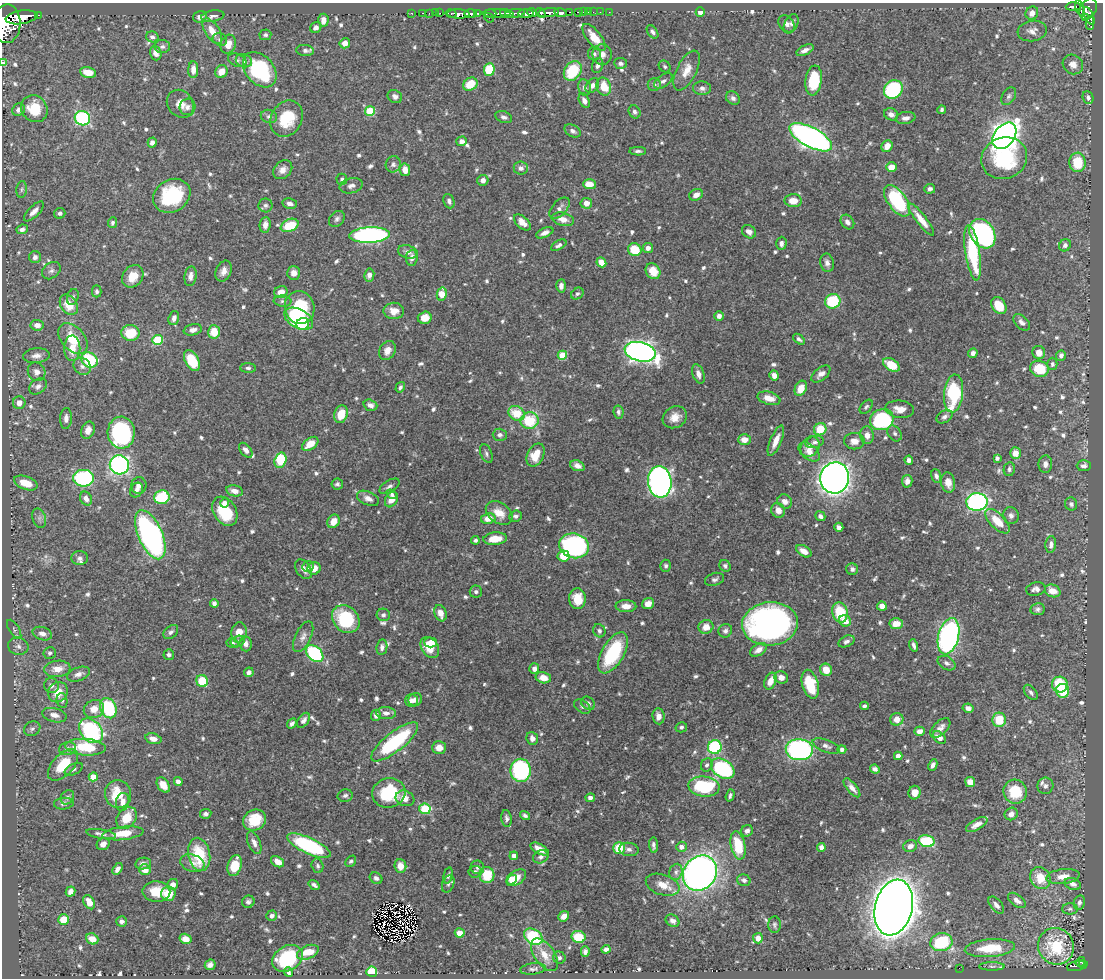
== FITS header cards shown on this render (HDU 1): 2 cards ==
NAXIS1  =                 1101
NAXIS2  =                  976

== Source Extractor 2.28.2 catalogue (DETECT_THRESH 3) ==
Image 1101 x 976 px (HDU 1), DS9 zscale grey, 1 PNG px = 1 image px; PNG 1105 x 980 px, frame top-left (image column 1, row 976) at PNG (2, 3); each listed source drawn as its Kron ellipse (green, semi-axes under 4 px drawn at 4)
Background 0.507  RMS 0.0084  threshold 0.0253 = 3 sigma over >= 5 px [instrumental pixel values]
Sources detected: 779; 2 with non-positive FLUX_AUTO (blend fragments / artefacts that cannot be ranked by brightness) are neither listed nor drawn; of the other 777, the 500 brightest by FLUX_AUTO listed and drawn (277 fainter detections omitted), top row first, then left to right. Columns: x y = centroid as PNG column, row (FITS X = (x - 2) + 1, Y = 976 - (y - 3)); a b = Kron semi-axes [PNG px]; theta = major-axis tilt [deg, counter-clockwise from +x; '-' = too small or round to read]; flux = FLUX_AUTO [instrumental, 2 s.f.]
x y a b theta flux
1073 7 7 3 2 88
1080 8 8 3 -74 91
1088 9 11 8 59 250
569 12 3 2 - 22
578 12 4 3 - 21
583 12 2 2 - 2.9
588 12 2 2 - 3.6
593 12 2 2 - 2.4
600 12 2 2 - 3.3
609 12 2 2 - 2.6
700 12 5 4 - 3.2
411 13 2 2 - 5.4
422 13 3 2 - 7.4
429 13 2 2 - 3.8
435 13 2 2 - 4.1
440 13 2 2 - 5.1
451 13 5 3 - 21
477 13 4 3 - 39
490 13 6 3 -2 50
496 13 14 3 1 180
507 13 7 3 -12 150
515 13 10 3 5 140
532 13 5 3 - 150
540 13 5 3 - 180
549 13 10 4 7 350
561 13 6 3 -10 110
1032 13 7 6 - 3.8
458 14 11 4 -1 350
470 14 6 3 0 200
526 14 8 4 0 350
38 15 3 2 - 16
213 16 12 5 8 2.2
1089 16 9 3 -66 54
21 17 16 6 9 1200
200 17 7 5 16 2.4
1086 17 4 3 - 46
489 18 5 2 - 26
323 20 6 5 - 4.2
1090 23 7 4 89 32
7 24 19 14 88 2000
787 24 9 7 -50 2.4
791 24 10 6 62 2.2
316 27 6 5 - 2.3
212 31 14 7 -57 6.5
1032 31 15 10 7 4.2
652 32 7 4 -56 1.6
265 35 6 5 - 1.4
152 37 6 5 - 1.8
594 37 16 7 -51 8.9
220 39 7 6 - 1.5
345 43 5 5 - 4
228 44 10 7 72 5
162 47 8 6 0 1.7
305 50 9 5 -7 2.1
805 50 9 4 25 2.9
156 53 7 5 -73 3.4
594 54 6 6 - 1.4
602 54 10 9 - 3.6
237 60 9 6 -22 1.7
244 61 8 6 -21 2.7
3 62 4 3 - 7.1
621 63 6 5 - 1.7
1073 64 11 9 -36 4.5
598 66 7 5 69 2.3
665 66 6 5 - 1.3
489 69 6 5 - 23
193 70 8 5 89 4.4
260 70 20 14 -49 53
687 70 22 10 63 7.2
573 71 10 8 53 26
88 72 8 5 -12 7.6
221 72 7 6 - 7
814 80 15 8 82 27
663 81 10 6 34 2.1
470 84 7 6 - 14
654 85 6 6 - 1.5
592 86 8 6 51 2.9
584 87 8 6 -79 2
604 87 9 7 -71 11
702 88 9 6 -4 2.3
893 89 10 8 44 53
395 96 7 6 - 2.3
1009 96 10 6 57 1.8
1088 97 7 5 -70 1.6
733 98 7 6 - 2.1
584 101 7 5 -63 2.2
180 104 15 12 -51 5.9
188 107 8 8 - 2.5
34 109 14 12 -48 17
19 110 6 6 - 2.7
942 110 4 3 - 1.4
370 111 5 5 - 26
635 112 7 5 -58 1.6
891 114 7 5 -22 3.2
269 116 8 6 -13 2
504 117 9 5 -18 2.1
82 118 8 7 - 62
905 118 10 6 9 2.6
287 119 19 15 60 21
573 131 9 5 -30 2
1004 136 15 10 52 450
811 137 24 9 -28 300
462 141 5 5 - 3.6
152 142 5 4 - 2.6
887 146 6 5 - 5.4
638 151 8 4 -2 1.5
1004 158 23 20 24 47
1078 162 10 8 -87 17
393 164 8 7 - 1.9
891 167 5 5 - 6.3
521 168 7 6 - 2.3
283 170 10 8 43 3.8
405 170 6 5 - 5.2
342 179 5 5 - 1.7
483 180 5 5 - 3.2
589 184 6 5 - 7.3
351 186 12 7 14 2.6
22 189 8 5 83 1.4
930 189 5 4 - 1.8
696 195 7 5 26 3.6
172 196 19 16 31 40
449 201 7 5 -68 1.6
793 201 9 6 -2 6.8
897 201 18 9 -53 55
586 203 5 5 - 4.8
290 204 7 5 -11 2.5
265 205 7 7 - 1.7
560 208 13 7 48 3.1
34 211 13 5 45 3.9
60 213 6 5 - 1.5
337 219 9 6 46 1.9
563 219 11 6 -14 5.1
921 219 20 5 -52 8
522 222 10 5 -42 5.3
847 222 8 6 -52 2.7
112 223 5 4 - 1.5
265 225 8 5 83 3.6
290 225 9 6 23 18
22 229 6 4 24 2.5
749 232 7 6 - 3
545 233 9 4 24 2.8
982 234 16 12 -58 120
369 235 20 7 3 160
781 243 7 5 87 2.2
559 245 8 4 29 1.9
1065 245 6 5 - 1.8
648 248 5 5 - 3.5
635 250 7 6 - 19
408 252 10 6 -15 2.9
973 253 28 7 -81 42
35 257 6 6 - 2.6
412 258 8 5 83 3.2
601 262 5 4 - 7.1
827 263 9 6 -78 2.6
51 271 10 7 38 2.3
224 271 11 7 67 4.2
653 271 8 7 - 9.3
294 273 7 6 - 4.4
369 275 6 5 - 2.8
133 276 12 10 54 10
190 276 10 6 82 3.3
561 286 7 5 86 2.7
97 291 6 4 90 1.5
281 292 7 5 25 5.2
442 294 7 5 79 10
577 294 7 5 39 1.4
73 297 8 5 71 1.4
283 301 9 5 -5 1.5
833 301 8 7 - 26
69 305 11 8 -56 11
999 306 9 6 -56 13
300 308 16 14 -76 32
394 311 10 8 2 5.8
719 316 4 4 - 2.4
174 318 7 5 71 2.5
425 318 7 6 - 6.2
299 319 15 9 -28 43
1022 322 10 6 -45 2.7
303 324 6 6 - 12
37 325 6 5 - 4.4
193 330 9 5 11 2.7
214 332 7 6 - 11
130 333 9 8 - 16
73 339 18 11 -49 16
799 339 7 4 -38 1.5
158 340 5 5 - 36
72 348 13 8 88 8.1
387 350 10 7 61 4.7
640 352 16 9 -13 330
973 353 5 4 - 2.4
1039 353 6 6 - 5.5
562 355 4 4 - 19
1061 355 5 4 - 2.1
36 356 13 7 6 3.6
90 360 9 7 -36 37
192 360 11 6 -60 19
1052 364 6 5 - 1.4
891 365 9 5 -33 14
82 366 9 8 - 2.7
248 368 8 5 -1 1.4
1039 369 9 8 - 20
37 372 9 8 - 3.3
698 374 10 5 -71 3.1
821 374 11 6 40 3
774 375 5 4 - 3.3
38 386 10 7 35 2.7
400 387 5 4 - 1.4
801 388 8 5 63 7.3
953 393 19 9 84 50
769 398 12 6 -14 5.8
19 403 6 6 - 5.2
370 405 7 5 -19 3.1
866 407 8 5 50 1.3
900 409 14 8 -7 5.8
618 412 6 5 - 1.7
517 413 8 7 - 14
341 414 9 6 72 11
675 417 12 10 28 6.4
944 417 8 6 30 1.9
66 418 10 6 87 3.1
882 420 12 10 20 57
530 421 9 8 - 25
820 429 6 6 - 15
88 430 9 6 69 4.1
121 433 16 13 -87 80
895 433 8 6 -56 1.7
500 435 7 6 - 2
867 435 9 7 -85 3.7
744 440 6 5 - 5.1
776 441 16 5 67 5.9
854 441 10 8 1 4.1
815 442 9 6 11 1.9
310 444 9 5 36 8.7
810 447 11 8 53 4.2
246 450 8 5 -51 3
809 452 12 7 -38 4.2
1015 453 6 5 - 6
486 454 10 5 -68 1.6
536 455 12 8 63 11
997 458 4 4 - 1.6
280 460 8 5 74 31
909 460 4 4 - 2.4
1045 464 8 7 - 2.6
119 465 10 9 - 140
577 466 7 5 -22 2.9
1084 466 7 5 1 2.4
1009 469 7 5 79 1.5
936 476 7 4 -70 1.9
83 478 10 8 0 78
835 478 15 14 - 400
907 481 6 5 - 2.8
660 482 16 11 -83 280
948 482 10 7 -80 5.1
26 483 12 6 -21 12
337 484 6 5 - 1.4
139 486 8 7 - 4.2
389 486 11 6 31 2
136 490 7 6 - 2.2
234 491 8 5 -11 3.8
392 494 6 4 -32 1.3
162 497 7 7 - 30
368 498 11 6 -24 3.5
86 499 7 5 -59 3.7
391 500 8 6 59 5.4
785 501 7 6 - 3.9
977 502 10 9 - 140
224 503 5 4 - 1.8
1071 504 6 6 - 1.6
778 510 7 6 - 4.2
225 511 16 11 -59 23
499 513 15 10 -36 7.8
516 516 6 5 - 1.8
820 516 5 4 - 2
1011 516 8 8 - 2.7
39 518 10 6 -73 2.4
488 518 7 5 9 6.6
333 521 7 5 59 5.9
997 521 15 7 -45 12
839 527 4 4 - 2.6
150 535 26 12 -66 180
495 539 12 6 6 9.5
475 540 4 4 - 1.4
1051 544 8 5 84 2.3
574 546 15 12 -16 110
804 551 8 5 -32 4.8
563 556 6 5 - 14
80 558 8 7 - 2.2
666 566 6 5 - 1.4
725 566 6 5 - 1.4
308 567 6 5 - 1.4
314 568 6 6 - 6.3
303 569 11 7 -54 3.1
852 569 6 5 - 2.2
714 579 10 6 19 1.8
1036 589 10 6 11 2.6
1053 591 8 6 -25 6.6
476 592 6 6 - 1.5
577 599 10 8 -85 11
214 603 4 4 - 2.2
648 604 6 5 - 4.4
626 606 10 6 -3 4.9
882 606 5 4 - 5.7
1037 609 7 6 - 1.7
840 612 10 7 -78 20
440 613 8 6 -70 4.5
383 615 6 6 - 1.8
346 619 15 12 -46 34
845 621 6 5 - 5.3
770 624 28 21 5 250
896 624 7 5 3 6.1
706 627 7 7 - 5.8
14 629 11 5 -58 1.7
599 631 7 6 - 1.8
725 631 7 6 - 1.8
171 632 8 5 41 2
239 632 10 7 80 6.4
42 634 10 6 -17 3.3
949 636 18 10 75 180
303 637 16 8 63 3.7
238 641 7 5 16 1.3
846 641 8 5 23 2
431 642 6 5 - 4.9
232 643 6 5 - 1.4
246 644 7 6 - 2.4
914 645 6 3 -75 1.8
18 646 10 8 -14 3
382 647 8 5 81 2.4
430 647 11 8 -57 12
758 650 9 5 31 4
50 653 6 6 - 1.5
315 653 10 6 -44 55
613 653 23 11 60 41
169 655 5 5 - 1.7
946 663 9 6 -29 2.1
57 669 13 8 7 7.1
534 669 5 5 - 3
826 670 6 5 - 8.1
249 672 5 4 - 2.4
78 674 12 6 19 3.1
781 677 7 6 - 4
543 678 8 5 -12 5.4
202 681 6 5 - 17
770 681 9 5 68 6
810 684 15 8 -74 21
1060 685 8 7 - 23
51 686 7 7 - 2.4
1063 691 7 6 - 23
58 692 10 9 - 11
1031 692 9 5 -50 1.7
62 700 8 5 -79 1.3
412 700 6 6 - 2.9
415 700 7 6 - 3.6
588 703 7 6 - 1.8
864 706 4 3 - 1.5
582 707 9 6 -35 1.6
108 708 10 8 -64 50
968 708 5 4 - 2.7
94 709 10 9 - 6.6
386 713 10 6 -2 2.6
54 715 12 7 -14 3.8
376 715 6 5 - 2.1
658 716 8 6 -85 3.8
897 719 6 6 - 4.8
304 720 8 5 54 2.1
999 720 7 6 - 17
292 723 5 4 - 1.9
681 727 6 5 - 1.4
940 728 12 6 45 3.5
32 729 8 7 - 1.7
91 731 14 10 -47 86
920 731 5 4 - 3.7
939 737 7 5 -46 4.3
532 738 7 5 -69 3.3
153 739 8 5 -15 4
395 742 29 9 38 53
826 746 14 6 -21 2.7
85 747 20 8 -4 26
715 747 7 6 - 60
439 748 7 6 - 6.2
68 749 8 6 11 2.3
842 749 4 4 - 1.8
799 750 13 10 -3 130
898 756 4 4 - 4.9
63 765 19 10 48 16
707 765 7 5 65 1.4
933 765 6 4 64 2.3
74 769 10 5 27 1.5
723 769 13 9 -32 74
875 769 5 4 - 2.2
521 770 11 10 - 73
93 777 4 4 - 9.7
178 782 4 4 - 2.9
970 782 5 4 - 6.9
163 785 8 5 -55 6.3
704 786 15 10 -5 44
1045 786 8 8 - 2.3
852 788 11 5 -50 3.4
1015 792 12 11 - 20
389 793 17 14 14 32
915 793 7 6 - 5.8
118 794 14 13 - 17
730 795 6 4 73 1.5
345 796 7 6 - 1.6
67 797 7 6 - 1.6
405 798 9 7 -21 5.3
590 798 5 4 - 2.7
123 802 9 6 75 4.2
64 804 10 6 5 1.9
425 809 6 5 - 39
206 814 6 5 - 1.8
1011 814 7 6 - 3.1
525 815 5 4 - 1.6
126 818 12 9 56 13
507 818 8 5 -82 1.8
254 820 12 10 31 17
977 825 12 5 29 4.2
747 831 6 5 - 2.2
123 833 20 6 7 14
101 834 15 4 -10 2.4
927 841 8 6 -13 32
254 843 12 6 -68 3.4
103 844 7 5 32 3.7
654 845 8 4 -85 1.7
738 845 14 7 -79 20
309 846 24 8 -25 67
910 846 7 5 18 3.1
681 847 5 5 - 2.7
821 847 4 4 - 2.7
619 848 6 6 - 17
539 849 10 5 -27 6.3
629 849 10 6 -6 2.1
199 854 17 11 -80 26
514 856 4 4 - 3.4
541 857 8 6 23 2
351 861 6 4 48 1.3
277 862 7 5 -33 5.4
143 863 8 6 10 2.2
192 863 12 8 -18 3.9
235 866 11 7 74 15
318 866 7 5 -75 1.5
400 866 7 6 - 6.1
477 867 7 6 - 1.6
118 869 6 4 58 2.4
145 870 6 5 - 7.8
475 872 7 6 - 1.9
676 872 8 6 75 2.1
700 873 18 16 51 290
448 875 8 4 78 1.4
487 875 8 7 - 16
1063 876 16 7 6 5.8
376 878 7 5 -37 1.8
516 878 11 7 34 10
1040 878 11 10 - 12
512 880 5 4 - 3.4
744 880 7 5 -17 1.6
448 884 9 6 68 1.6
1073 884 8 5 -19 2.4
173 885 6 5 - 3.4
314 885 6 3 -36 1.6
663 885 17 10 -18 7.4
70 892 5 4 - 3.2
156 892 14 10 -1 11
168 894 7 7 - 12
1017 900 10 5 -37 3.3
89 902 7 5 -61 6.5
248 902 6 6 - 1.5
1079 903 7 5 77 2
996 905 10 5 -50 2.6
894 908 28 18 76 1800
1070 909 8 5 0 1.5
272 916 5 5 - 2
564 916 6 4 41 4.1
64 920 5 5 - 13
122 921 5 5 - 2
672 921 7 5 -32 2.3
774 925 8 6 -88 1.4
460 933 5 4 - 6.9
533 937 10 7 -33 37
578 937 7 6 - 16
758 938 5 5 - 3.7
92 939 6 5 - 7.1
186 939 6 5 - 5.3
941 942 11 9 9 47
1056 946 18 17 - 33
990 948 25 9 4 23
606 949 4 4 - 2.5
308 952 11 6 24 13
585 952 5 4 - 1.7
544 955 19 10 -54 8.3
287 958 16 12 31 32
559 958 6 6 - 1.4
1080 962 5 4 - 50
210 965 5 5 - 2.6
1082 965 4 3 - 31
992 966 13 4 0 1.8
1077 966 10 5 13 81
959 968 2 2 - 3.3
533 969 13 5 6 1.7
288 972 5 4 - 1.4
372 972 5 5 - 15
At the frame edge (FLAGS 8, measured only in part): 2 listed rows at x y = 7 24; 3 62
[277 fainter detections neither listed nor drawn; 2 non-positive-flux detections neither listed nor drawn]